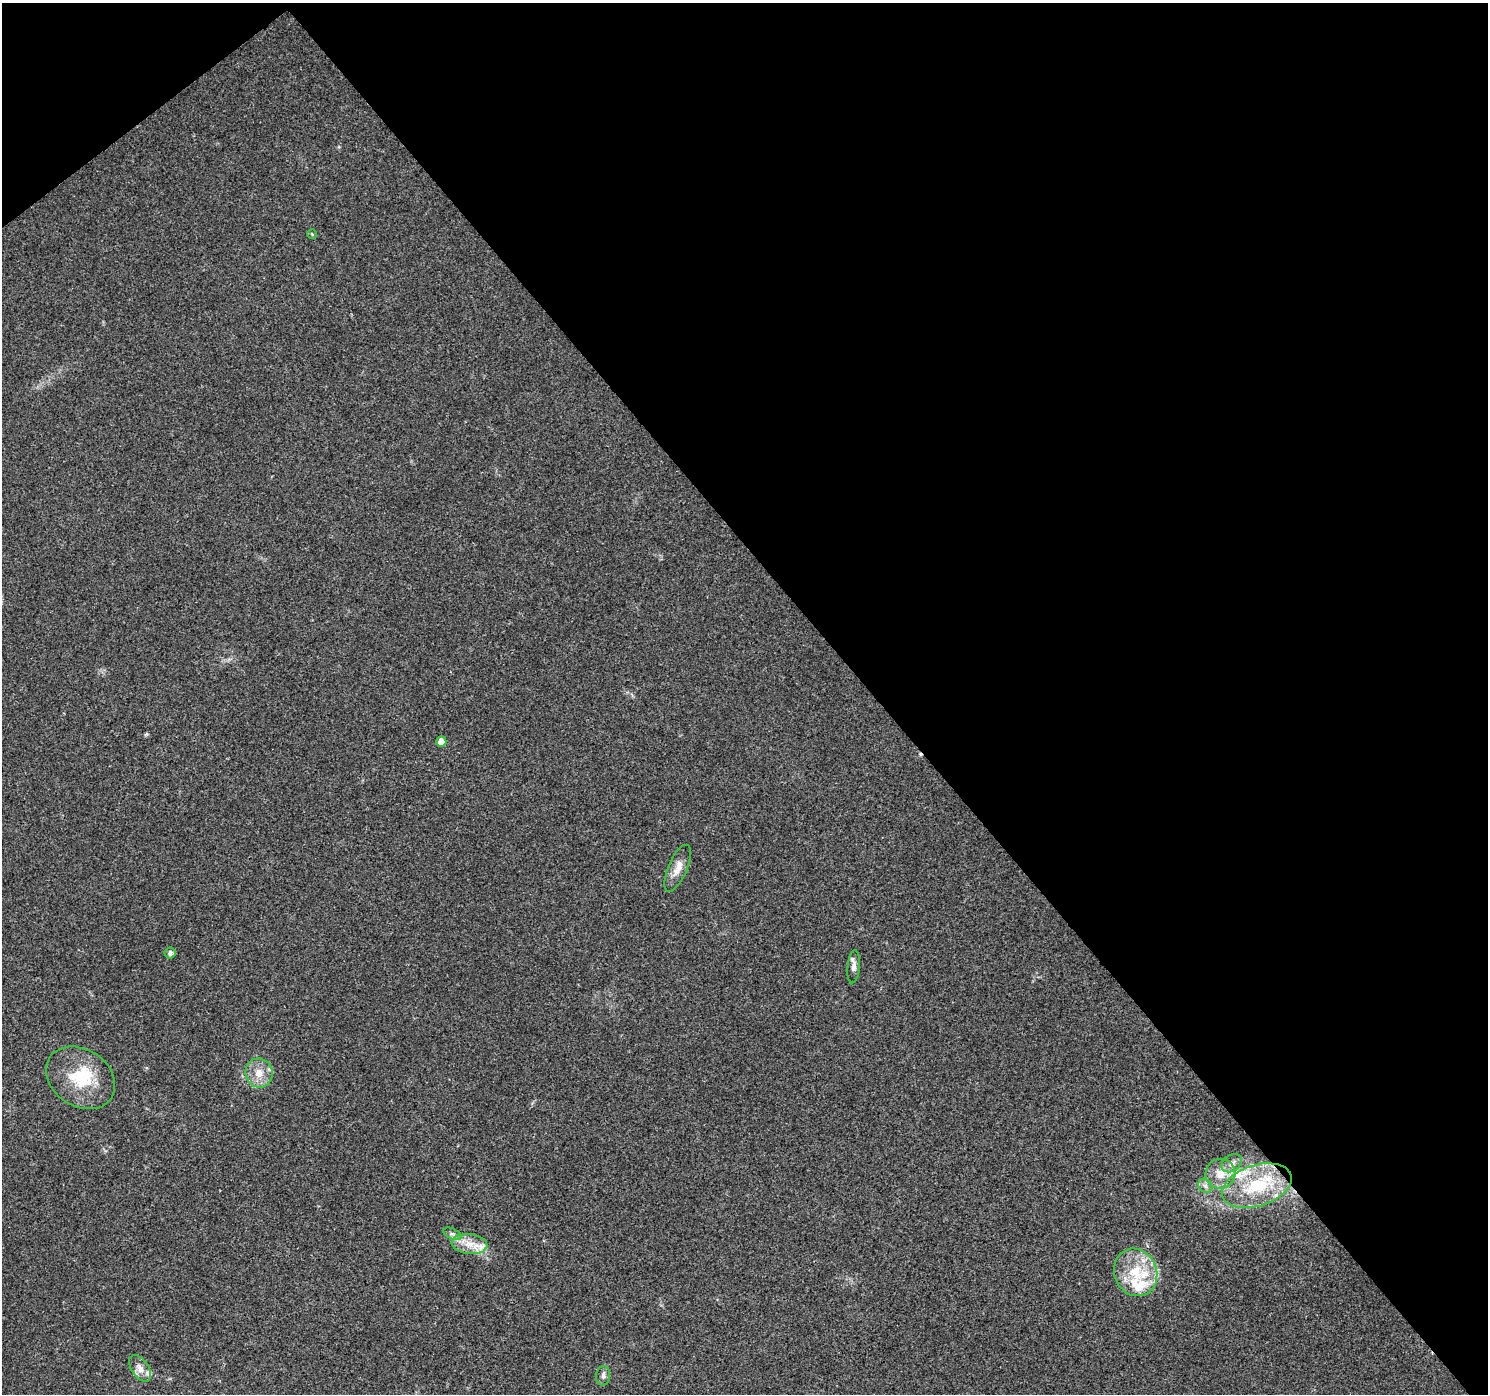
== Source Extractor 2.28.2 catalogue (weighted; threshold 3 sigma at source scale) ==
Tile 3 of 4 x 4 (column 3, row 1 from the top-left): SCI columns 3027-4512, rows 4417-5808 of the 6045 x 5985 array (HDU 1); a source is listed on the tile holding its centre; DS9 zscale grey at full resolution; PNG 1490 x 1396 px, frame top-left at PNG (2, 3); each listed source drawn as its Kron ellipse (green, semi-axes under 4 px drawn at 4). Shown black and unused: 43% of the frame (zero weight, under 3 of 4 exposures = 5% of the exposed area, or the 3 px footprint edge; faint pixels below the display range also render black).
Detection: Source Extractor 2.28.2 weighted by HDU 2 'WHT'; one run over the whole footprint, this tile lists its part. Background 0.0257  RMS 0.003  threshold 0.0135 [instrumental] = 3 sigma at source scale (4.5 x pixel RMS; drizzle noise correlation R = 1.50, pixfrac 1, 0.0396/0.0396 arcsec/px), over >= 5 px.
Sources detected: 22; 1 cosmic-ray / hot-pixel residue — neither listed nor drawn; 5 inside a brighter listed object's ellipse — not listed separately; the other 16 listed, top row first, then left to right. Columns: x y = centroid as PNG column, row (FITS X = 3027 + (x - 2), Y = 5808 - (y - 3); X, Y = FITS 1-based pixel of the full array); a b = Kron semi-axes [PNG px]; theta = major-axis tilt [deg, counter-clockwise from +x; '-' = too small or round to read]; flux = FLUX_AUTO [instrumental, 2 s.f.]
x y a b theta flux
312 234 4 4 - 0.36
441 742 5 5 - 3.5
678 868 25 9 67 3.5
170 953 5 5 - 1
854 967 17 6 85 1.6
259 1073 14 13 - 4.1
81 1078 37 28 -34 15
1232 1163 11 8 36 1.7
1220 1174 15 15 - 5.2
1205 1186 7 6 - 1
1257 1186 36 20 17 17
453 1234 10 5 -26 0.96
469 1244 18 10 -6 4.3
1136 1272 24 21 -67 11
140 1368 15 8 -56 2.2
603 1376 9 7 84 1.2